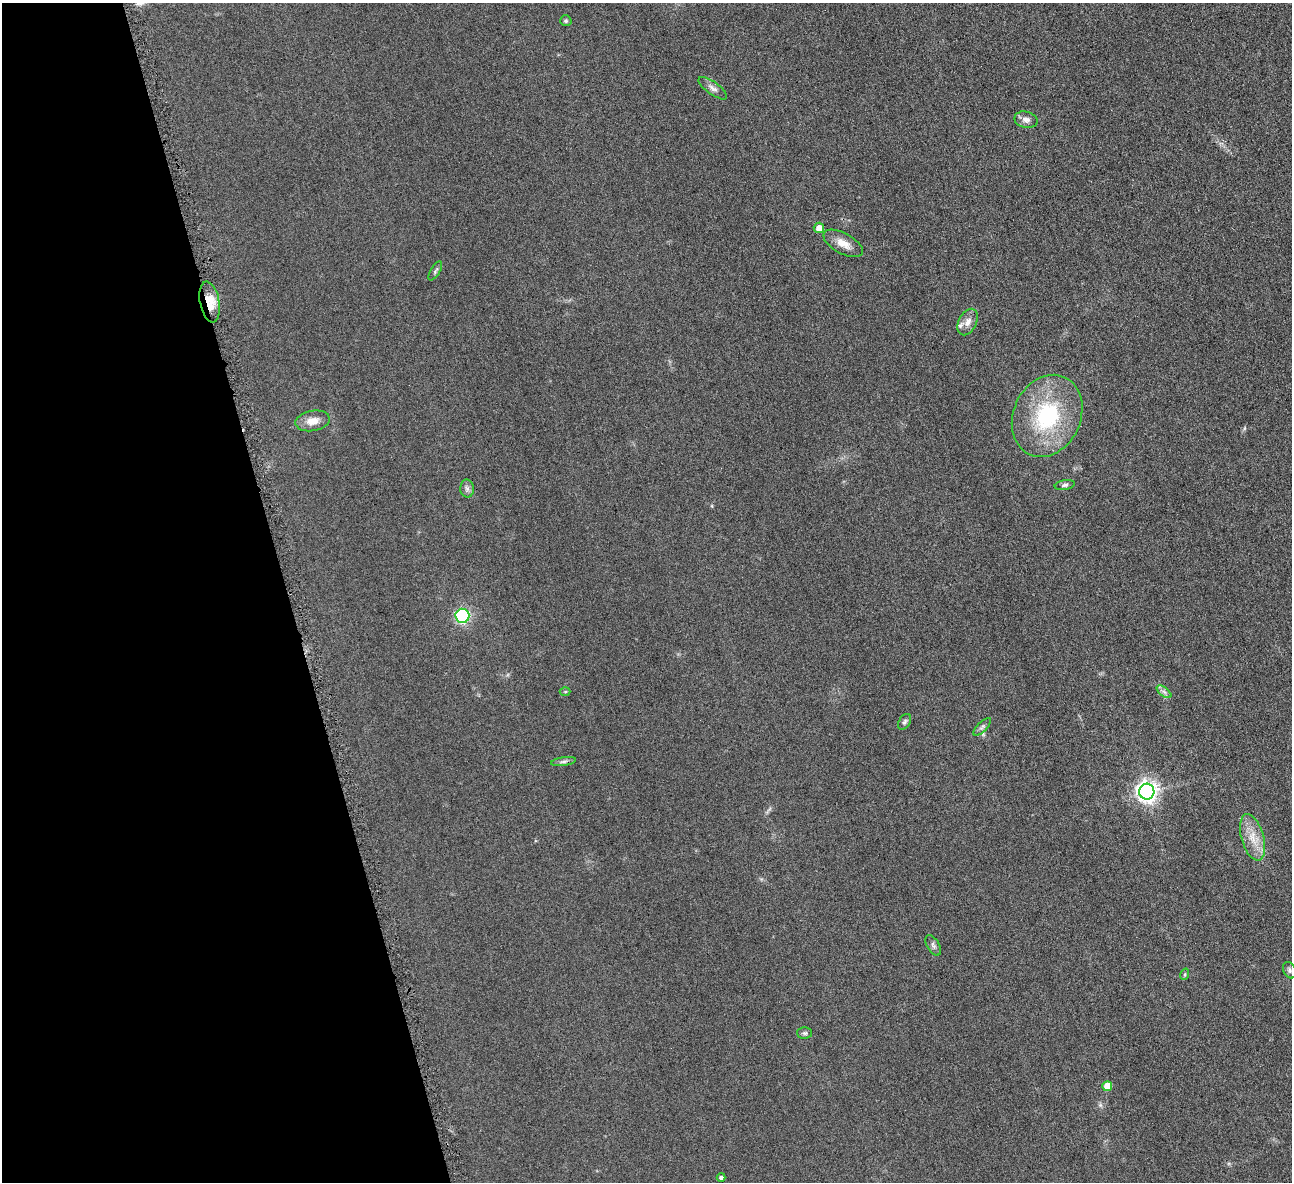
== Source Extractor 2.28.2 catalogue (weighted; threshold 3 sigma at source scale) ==
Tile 5 of 4 x 4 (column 1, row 2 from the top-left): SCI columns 7-1296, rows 2518-3697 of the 5171 x 5154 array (HDU 1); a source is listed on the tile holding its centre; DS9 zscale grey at full resolution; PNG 1294 x 1184 px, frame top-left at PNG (2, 3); each listed source drawn as its Kron ellipse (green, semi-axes under 4 px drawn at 4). Shown black and unused: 22% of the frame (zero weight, under 4 of 8 exposures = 1% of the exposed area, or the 3 px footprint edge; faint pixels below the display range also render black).
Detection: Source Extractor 2.28.2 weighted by HDU 2 'WHT'; one run over the whole footprint, this tile lists its part. Background 0.0978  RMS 0.0094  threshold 0.0383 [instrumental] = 3 sigma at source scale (4.09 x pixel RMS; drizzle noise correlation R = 1.36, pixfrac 0.8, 0.05/0.05 arcsec/px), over >= 5 px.
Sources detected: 27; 1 inside a brighter listed object's ellipse — not listed separately; the other 26 listed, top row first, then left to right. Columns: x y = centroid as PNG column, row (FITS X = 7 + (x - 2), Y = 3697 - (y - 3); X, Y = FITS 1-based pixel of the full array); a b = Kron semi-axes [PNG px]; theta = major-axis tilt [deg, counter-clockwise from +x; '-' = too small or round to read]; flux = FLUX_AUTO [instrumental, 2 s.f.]
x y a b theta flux
566 21 6 5 - 1.4
713 88 17 6 -36 4.3
1026 120 11 8 -13 4.6
819 228 5 5 - 6.9
843 243 22 10 -28 10
435 271 11 4 58 1.8
210 302 21 9 -79 14
968 322 14 9 63 6.1
1047 416 42 33 65 84
313 421 17 10 11 9.1
1065 485 10 5 10 2.2
467 489 9 7 -87 2.9
462 616 7 7 - 91
565 692 5 3 - 0.93
1164 692 8 4 -37 2.4
905 722 9 5 58 2.1
982 727 11 5 45 2.4
564 762 13 4 7 2.5
1147 792 8 7 - 500
1253 837 24 11 -74 15
933 945 11 6 -59 2.5
1289 970 9 6 -66 2.1
1185 974 6 3 72 1.1
805 1033 7 5 0 1.7
1107 1086 5 5 - 16
721 1177 4 4 - 2.7
Overlapping masked pixels (flux is a lower limit): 1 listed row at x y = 210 302